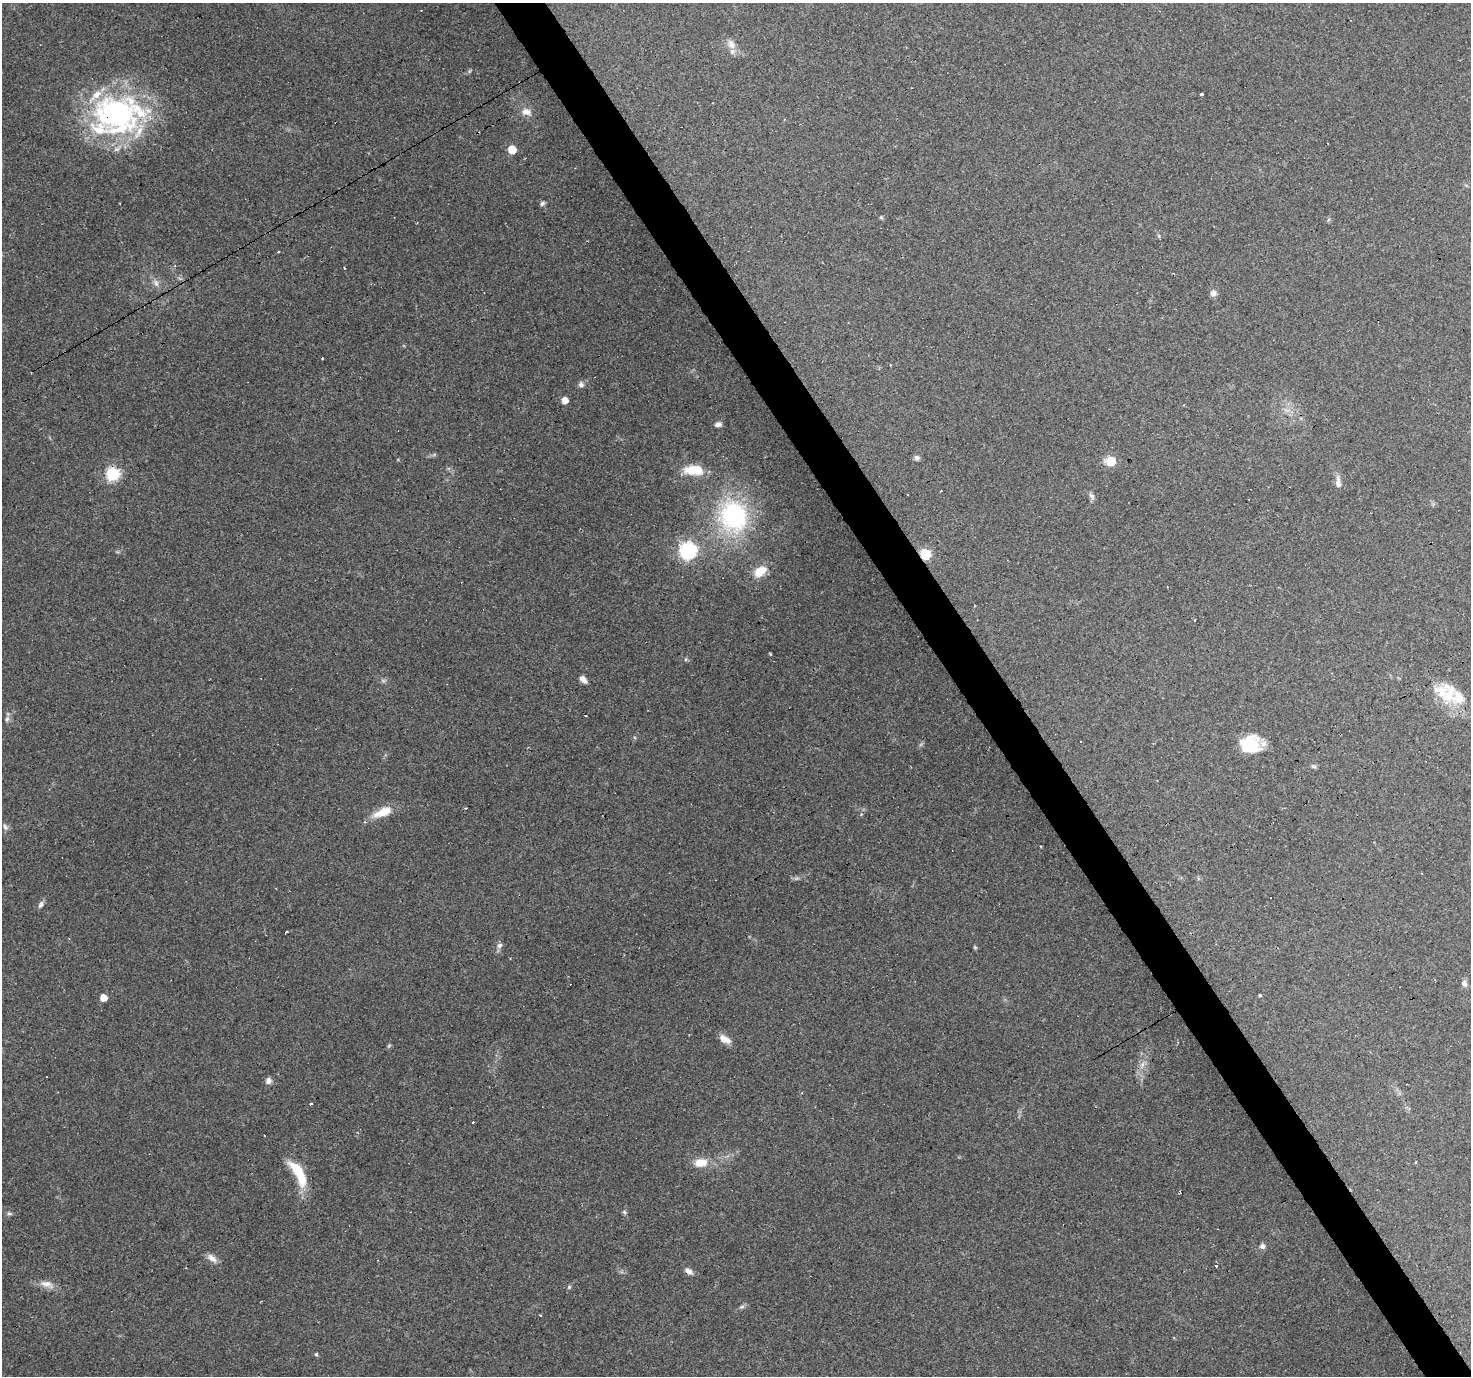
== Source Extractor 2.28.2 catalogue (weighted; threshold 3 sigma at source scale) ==
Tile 6 of 4 x 4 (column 2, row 2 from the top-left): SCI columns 1469-2937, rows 2923-4296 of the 5874 x 5782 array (HDU 1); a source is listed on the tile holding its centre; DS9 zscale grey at full resolution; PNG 1473 x 1378 px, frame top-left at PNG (2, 3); no overlay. Shown black and unused: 3% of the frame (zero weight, under 3 of 4 exposures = <1% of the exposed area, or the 3 px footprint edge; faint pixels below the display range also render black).
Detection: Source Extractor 2.28.2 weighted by HDU 2 'WHT'; one run over the whole footprint, this tile lists its part. Background 0.256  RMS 0.0082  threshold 0.0369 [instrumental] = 3 sigma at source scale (4.5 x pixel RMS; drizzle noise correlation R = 1.50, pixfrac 1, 0.0396/0.0396 arcsec/px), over >= 5 px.
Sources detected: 77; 1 too faint to see at this stretch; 1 inside a brighter object's white glare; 9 cosmic-ray / hot-pixel residue — not listed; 5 inside a brighter listed object's ellipse — not listed separately; the other 61 listed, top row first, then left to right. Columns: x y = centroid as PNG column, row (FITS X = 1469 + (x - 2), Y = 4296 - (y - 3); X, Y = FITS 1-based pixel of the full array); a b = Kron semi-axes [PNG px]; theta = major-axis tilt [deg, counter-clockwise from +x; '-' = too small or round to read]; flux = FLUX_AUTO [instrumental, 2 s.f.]
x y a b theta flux
731 45 14 10 -47 6.8
1201 94 3 3 - 11
526 112 14 9 -23 6.7
116 113 66 44 -1 180
512 149 6 5 - 18
542 203 6 6 - 1.8
881 217 5 5 - 1
278 252 3 3 - 1.8
344 268 3 3 - 1.2
156 283 11 6 -74 3.6
1213 293 9 7 -18 3
581 384 8 7 - 2.6
565 400 5 5 - 10
718 424 8 6 8 3.2
917 458 7 6 - 2.3
1111 461 6 6 - 29
694 470 19 9 -3 26
113 474 6 6 - 120
1338 482 16 7 -86 4.6
941 491 3 2 - 1.1
1092 496 10 6 -52 2.5
733 516 30 27 -75 110
688 550 7 7 - 230
926 554 6 6 - 60
760 571 17 11 32 14
583 679 9 6 -46 4.5
1445 694 41 20 -36 30
7 719 8 6 73 2.2
1253 747 32 17 -84 23
1314 767 7 5 -34 1.5
465 808 3 3 - 1.6
383 812 26 10 22 16
5 827 9 6 -62 2.4
1421 873 3 2 - 1.3
1270 898 3 2 - 0.86
41 905 10 6 63 2.6
69 938 3 2 - 0.61
499 945 8 6 44 2.7
975 947 6 4 -45 0.97
1464 983 8 7 - 3
1260 995 4 3 - 0.79
103 998 5 5 - 10
725 1039 13 7 -33 7.6
46 1077 2 2 - 0.59
268 1081 8 7 - 3.5
310 1104 3 3 - 6.9
473 1122 3 3 - 1.8
701 1162 19 12 6 12
1416 1162 4 3 - 0.68
298 1173 33 11 -61 29
625 1212 6 5 - 1.4
9 1213 8 5 -16 1.6
1262 1246 7 6 - 2.8
212 1258 15 7 -39 5.2
1216 1265 3 3 - 13
688 1271 11 6 -35 4.1
47 1284 21 8 -16 7.6
569 1287 5 5 - 1.3
742 1307 7 5 20 1.7
540 1315 3 3 - 1.5
316 1354 4 4 - 1
Overlapping masked pixels (flux is a lower limit): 3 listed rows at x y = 116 113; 926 554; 688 1271